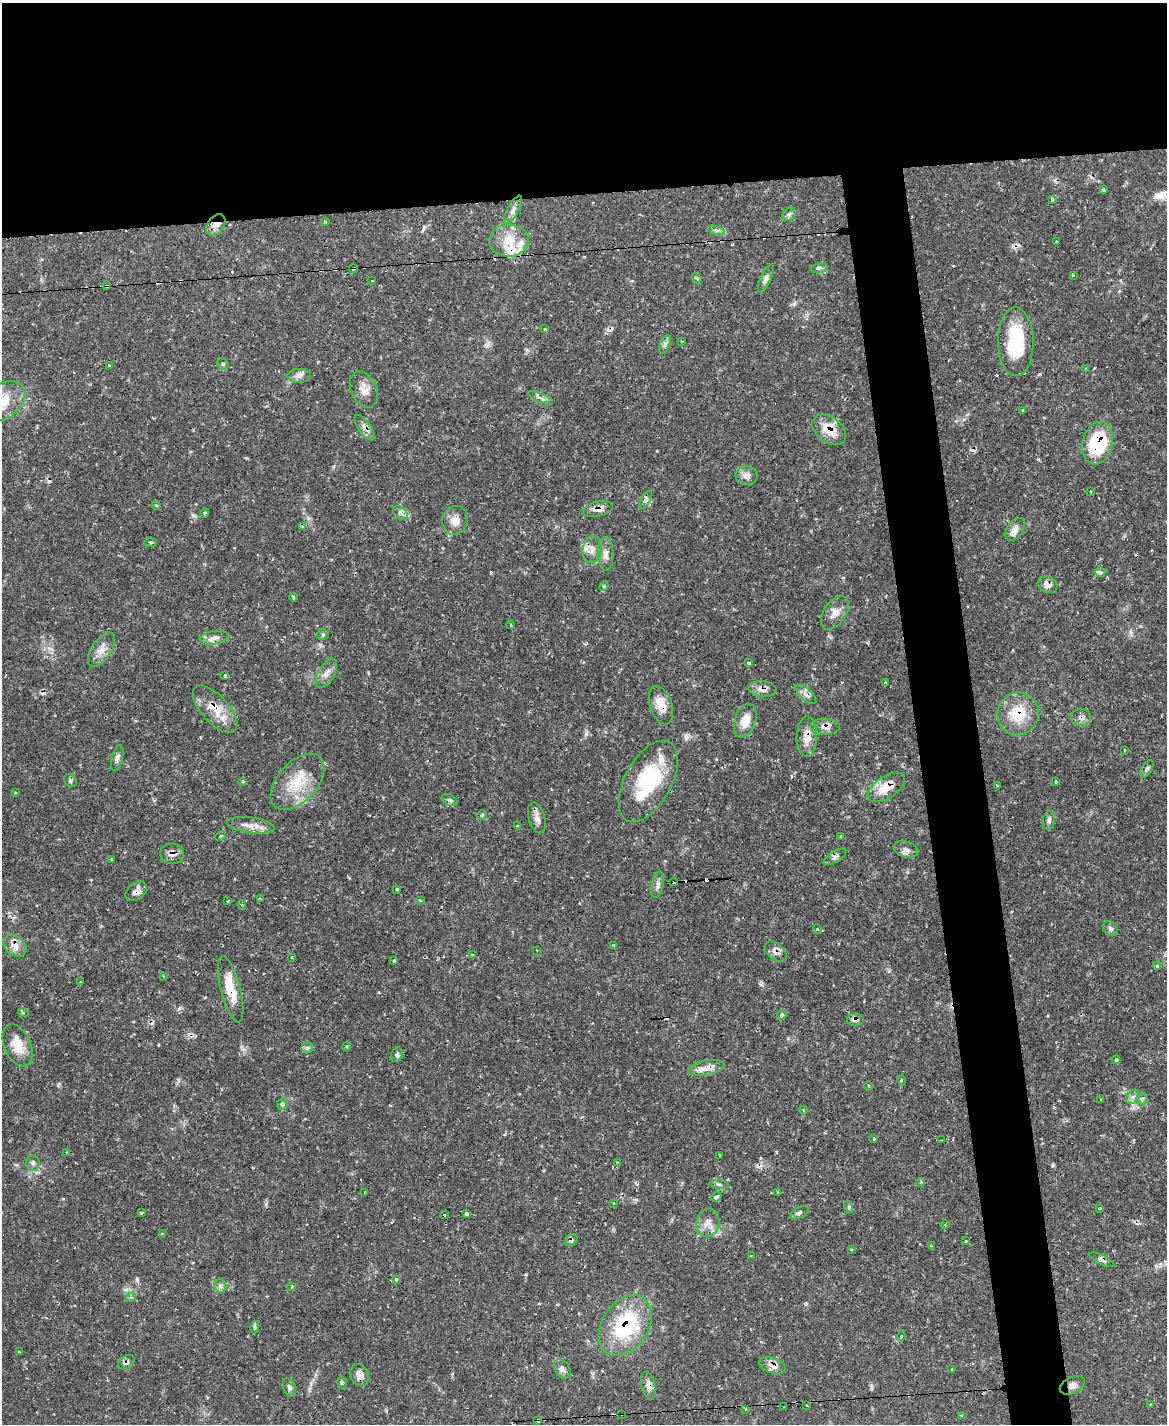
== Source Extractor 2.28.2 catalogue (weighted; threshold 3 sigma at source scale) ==
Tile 2 of 4 x 3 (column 2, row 1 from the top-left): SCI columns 1165-2329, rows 3082-4503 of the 4658 x 4633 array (HDU 1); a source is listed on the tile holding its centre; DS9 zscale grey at full resolution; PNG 1169 x 1426 px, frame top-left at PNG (2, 3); each listed source drawn as its Kron ellipse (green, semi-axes under 4 px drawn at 4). Shown black and unused: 18% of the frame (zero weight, under 2 of 3 exposures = <1% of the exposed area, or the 3 px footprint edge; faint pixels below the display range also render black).
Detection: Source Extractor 2.28.2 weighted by HDU 2 'WHT'; one run over the whole footprint, this tile lists its part. Background 0.119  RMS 0.0032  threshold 0.0145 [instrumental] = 3 sigma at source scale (4.5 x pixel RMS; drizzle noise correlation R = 1.50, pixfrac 1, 0.05/0.05 arcsec/px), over >= 5 px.
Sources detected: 211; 31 cosmic-ray / hot-pixel residue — neither listed nor drawn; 3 inside a brighter listed object's ellipse — not listed separately; the other 177 listed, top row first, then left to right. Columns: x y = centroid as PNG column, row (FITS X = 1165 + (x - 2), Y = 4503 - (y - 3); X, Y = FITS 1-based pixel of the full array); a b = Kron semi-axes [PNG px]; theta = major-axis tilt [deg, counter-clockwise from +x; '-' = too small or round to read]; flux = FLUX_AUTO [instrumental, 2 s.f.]
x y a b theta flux
1104 190 4 3 - 0.47
1052 199 4 3 - 0.4
513 209 15 6 61 1.8
789 214 7 5 44 0.78
325 222 4 3 - 0.45
216 225 12 8 53 3.1
717 231 8 4 -19 0.73
509 240 20 16 2 7.4
1056 241 3 2 - 0.45
819 268 8 5 12 0.73
353 269 4 3 - 1.5
1073 275 3 3 - 0.49
697 278 5 3 - 0.55
766 279 15 5 65 1.2
372 280 3 2 - 0.27
107 286 4 3 - 1.6
545 329 4 3 - 0.45
681 341 3 2 - 0.37
1016 342 34 18 -89 19
665 344 10 5 65 0.94
223 364 6 5 - 0.59
109 365 3 3 - 0.55
1085 368 3 2 - 0.4
299 376 12 7 5 1.5
364 390 19 13 -67 3.4
540 398 13 3 -22 1
3 401 24 17 38 9.4
1023 410 3 2 - 0.32
365 428 15 6 -55 1.6
829 430 19 12 -37 6.7
1098 443 21 15 75 22
747 476 11 9 -1 2.1
1090 491 3 2 - 0.45
646 500 10 4 60 0.94
156 505 4 3 - 0.29
598 509 15 7 14 2.3
204 513 5 3 - 0.46
400 513 8 5 -37 1.2
455 520 14 12 68 3.1
302 526 3 3 - 0.34
1015 529 13 8 55 2.4
151 542 6 5 - 0.58
592 549 14 9 78 2.2
606 554 17 8 -88 2.2
1100 572 5 4 - 1.1
1048 585 10 8 -30 1.7
604 586 5 4 - 0.38
293 597 4 3 - 0.32
835 613 18 11 56 3.3
511 625 4 2 - 0.26
323 634 6 5 - 0.54
214 638 14 6 9 2
101 649 20 10 56 3.4
749 663 3 3 - 0.43
326 673 16 8 60 2.3
225 675 4 3 - 0.66
885 682 3 2 - 0.44
763 689 14 8 -4 2.4
806 694 13 5 -43 1.6
661 705 20 11 -71 4.6
215 709 29 13 -48 7.1
1018 714 21 20 - 9.6
1081 717 10 8 0 1.4
745 721 17 10 72 4.6
825 727 14 8 -4 2.4
807 736 20 10 89 4.1
1124 750 3 2 - 0.23
117 758 13 5 75 1.1
1147 769 10 5 58 0.85
70 781 7 5 -43 0.69
243 781 4 3 - 0.37
648 781 44 23 61 25
1056 781 3 3 - 0.52
297 782 33 19 48 11
997 785 3 2 - 0.23
886 787 21 11 33 5.8
15 793 3 3 - 0.33
449 800 8 5 -25 0.72
482 815 5 5 - 0.55
537 818 16 8 -75 2
1049 820 10 6 79 1
251 825 24 8 -7 3.4
517 825 3 3 - 0.33
221 836 5 4 - 0.45
841 837 4 3 - 0.27
906 849 13 8 -16 1.8
172 854 11 10 - 1.8
835 857 13 5 32 1.1
111 859 3 2 - 0.26
674 882 4 3 - 1.9
658 885 13 6 79 1.3
397 889 3 2 - 0.42
136 891 12 8 38 1.8
261 899 3 3 - 0.66
420 900 4 2 - 0.27
228 901 4 3 - 0.81
242 904 4 3 - 0.52
817 929 4 4 - 0.54
1111 929 8 6 -46 0.92
614 945 4 2 - 0.27
15 946 13 9 -40 2.8
537 950 3 2 - 0.26
776 952 13 7 -39 1.9
472 955 4 3 - 0.48
292 957 4 2 - 0.25
394 960 4 3 - 0.51
1157 966 4 3 - 0.32
163 976 3 2 - 0.28
81 982 3 3 - 0.75
230 989 34 10 -76 8
23 1012 5 3 - 0.35
782 1015 5 4 - 0.5
855 1020 8 6 -2 1.5
17 1045 22 13 -67 5.7
346 1046 4 3 - 0.43
307 1048 6 5 - 0.73
397 1055 7 5 69 0.67
1116 1060 4 4 - 0.49
706 1068 18 7 12 2.8
901 1080 5 3 - 0.3
869 1086 4 3 - 0.3
1133 1097 8 6 51 1.4
1101 1099 3 3 - 0.47
1142 1099 6 5 - 0.71
282 1104 6 5 - 0.76
803 1110 4 3 - 0.26
874 1139 3 3 - 0.28
942 1140 4 2 - 2.3
66 1152 4 3 - 0.36
720 1155 2 2 - 0.33
617 1162 3 2 - 0.49
33 1163 8 6 88 0.96
920 1182 4 4 - 0.54
719 1184 9 4 -6 0.68
365 1192 3 3 - 0.73
778 1192 3 3 - 0.56
716 1197 5 4 - 0.84
613 1203 3 3 - 0.5
849 1207 6 4 -72 0.44
1100 1209 3 3 - 2
141 1213 3 3 - 0.34
799 1213 10 5 28 0.79
466 1214 3 3 - 4.8
444 1215 3 3 - 1.1
708 1223 14 11 79 2.9
945 1224 4 3 - 0.31
162 1234 3 2 - 0.26
571 1240 7 5 40 0.85
966 1241 3 2 - 0.49
931 1246 3 3 - 0.26
851 1249 3 3 - 0.35
751 1255 3 2 - 0.42
1102 1260 14 4 -26 1.2
396 1279 3 3 - 1.1
220 1286 7 6 - 0.88
292 1287 3 3 - 0.49
131 1297 5 4 - 0.53
625 1326 33 23 55 27
255 1327 6 4 -89 0.55
901 1336 5 3 - 0.4
19 1352 3 2 - 0.31
126 1362 9 6 35 1.2
773 1365 14 7 -20 2.6
562 1369 10 7 -57 1.3
952 1370 3 3 - 0.35
360 1375 11 9 -63 2.2
342 1383 6 4 -80 0.51
1072 1385 13 8 26 1.9
648 1386 14 7 -75 1.8
289 1387 9 6 -69 1
807 1405 3 2 - 0.29
1151 1405 3 2 - 0.32
784 1407 2 2 - 0.34
746 1409 3 2 - 0.33
622 1414 3 2 - 0.34
961 1415 4 2 - 0.27
538 1420 3 3 - 0.56
Overlapping masked pixels (flux is a lower limit): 33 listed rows (the first 20) at x y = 216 225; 353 269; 107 286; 365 428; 829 430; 1098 443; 598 509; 1048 585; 763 689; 806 694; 661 705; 215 709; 1018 714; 1081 717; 825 727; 807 736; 886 787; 172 854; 674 882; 136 891
Isophote crosses this tile's border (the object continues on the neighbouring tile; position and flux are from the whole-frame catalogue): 1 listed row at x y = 3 401
Unlisted compact peaks at least as high as the median listed source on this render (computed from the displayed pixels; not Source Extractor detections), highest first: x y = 1156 1266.